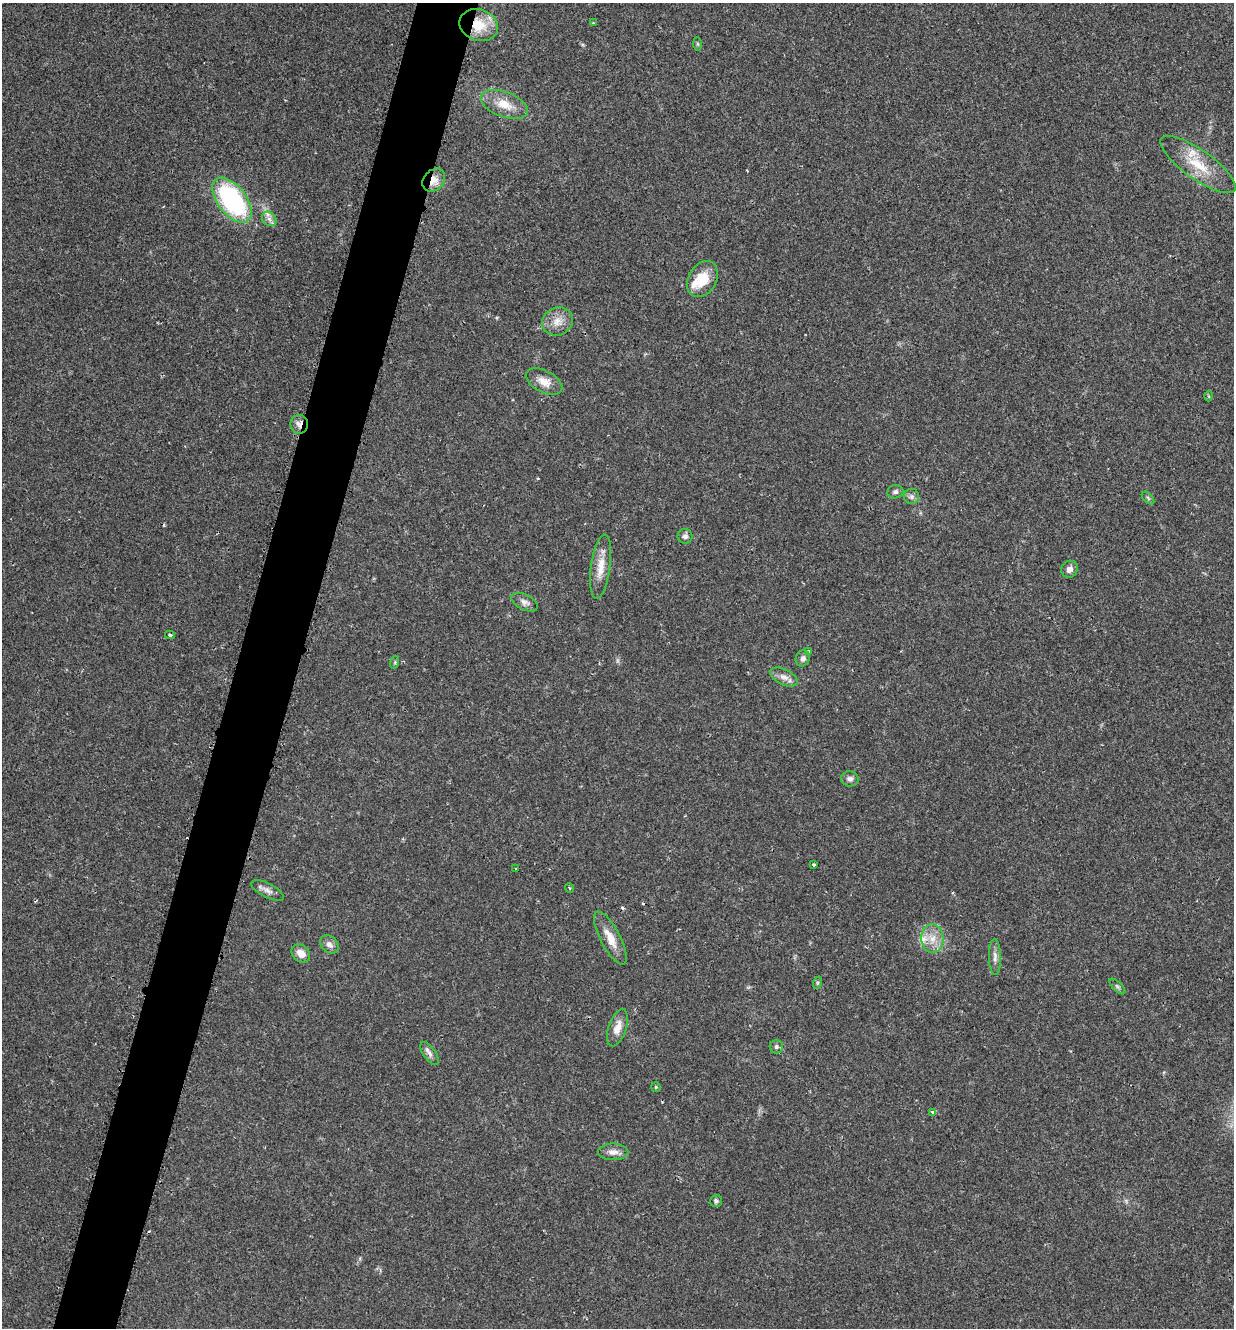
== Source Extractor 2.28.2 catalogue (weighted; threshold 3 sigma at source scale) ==
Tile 7 of 4 x 4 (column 3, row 2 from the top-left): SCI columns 2607-3838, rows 2665-3990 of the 5340 x 5326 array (HDU 1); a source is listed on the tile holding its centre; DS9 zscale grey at full resolution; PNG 1236 x 1330 px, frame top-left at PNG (2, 3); each listed source drawn as its Kron ellipse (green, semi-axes under 4 px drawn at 4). Shown black and unused: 5% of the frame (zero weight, under 2 of 3 exposures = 2% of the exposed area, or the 3 px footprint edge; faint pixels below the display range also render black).
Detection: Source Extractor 2.28.2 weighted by HDU 2 'WHT'; one run over the whole footprint, this tile lists its part. Background 0.0392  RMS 0.0041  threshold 0.0185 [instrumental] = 3 sigma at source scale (4.5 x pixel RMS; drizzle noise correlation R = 1.50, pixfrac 1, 0.05/0.05 arcsec/px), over >= 5 px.
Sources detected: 49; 3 cosmic-ray / hot-pixel residue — neither listed nor drawn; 2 inside a brighter listed object's ellipse — not listed separately; the other 44 listed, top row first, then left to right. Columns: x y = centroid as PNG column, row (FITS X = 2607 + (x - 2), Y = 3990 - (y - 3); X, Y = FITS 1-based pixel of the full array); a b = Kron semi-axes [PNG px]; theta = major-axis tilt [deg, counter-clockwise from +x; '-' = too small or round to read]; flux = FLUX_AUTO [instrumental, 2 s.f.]
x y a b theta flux
593 23 3 3 - 0.58
479 25 20 15 -19 11
697 44 7 4 -89 0.55
504 104 25 12 -21 8.4
1198 164 45 14 -36 14
434 180 13 10 47 4.4
232 200 26 14 -53 60
269 219 8 6 -45 1.7
703 279 19 14 60 10
557 321 15 14 - 5
544 382 20 11 -28 4.6
1209 396 5 3 - 0.39
299 424 9 8 - 2.2
895 492 8 6 10 1.3
912 497 7 7 - 1.4
1148 498 7 4 -46 0.79
685 536 7 7 - 1.3
601 567 32 9 82 6.8
1070 569 9 8 - 2
524 602 14 7 -27 2.1
170 635 5 3 - 0.68
809 652 4 3 - 2
803 658 8 7 - 1.6
395 662 6 4 73 0.57
784 677 15 7 -27 2.7
850 779 9 7 -5 1.7
813 864 3 3 - 0.79
515 869 3 2 - 0.51
569 888 5 3 - 0.49
267 890 18 7 -28 2.3
610 938 29 10 -62 6.4
932 939 15 11 -85 5.3
329 944 10 8 -43 2.2
301 953 10 8 -40 3.9
995 957 18 6 -88 2.2
817 983 6 4 72 0.61
1117 986 10 4 -45 0.89
617 1028 19 9 71 4.5
776 1047 7 6 - 1.1
430 1054 13 6 -55 1.8
656 1087 5 4 - 0.5
933 1112 4 3 - 1.3
613 1152 15 8 0 2.8
716 1201 6 6 - 1.2
Overlapping masked pixels (flux is a lower limit): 3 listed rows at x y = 479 25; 434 180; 299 424